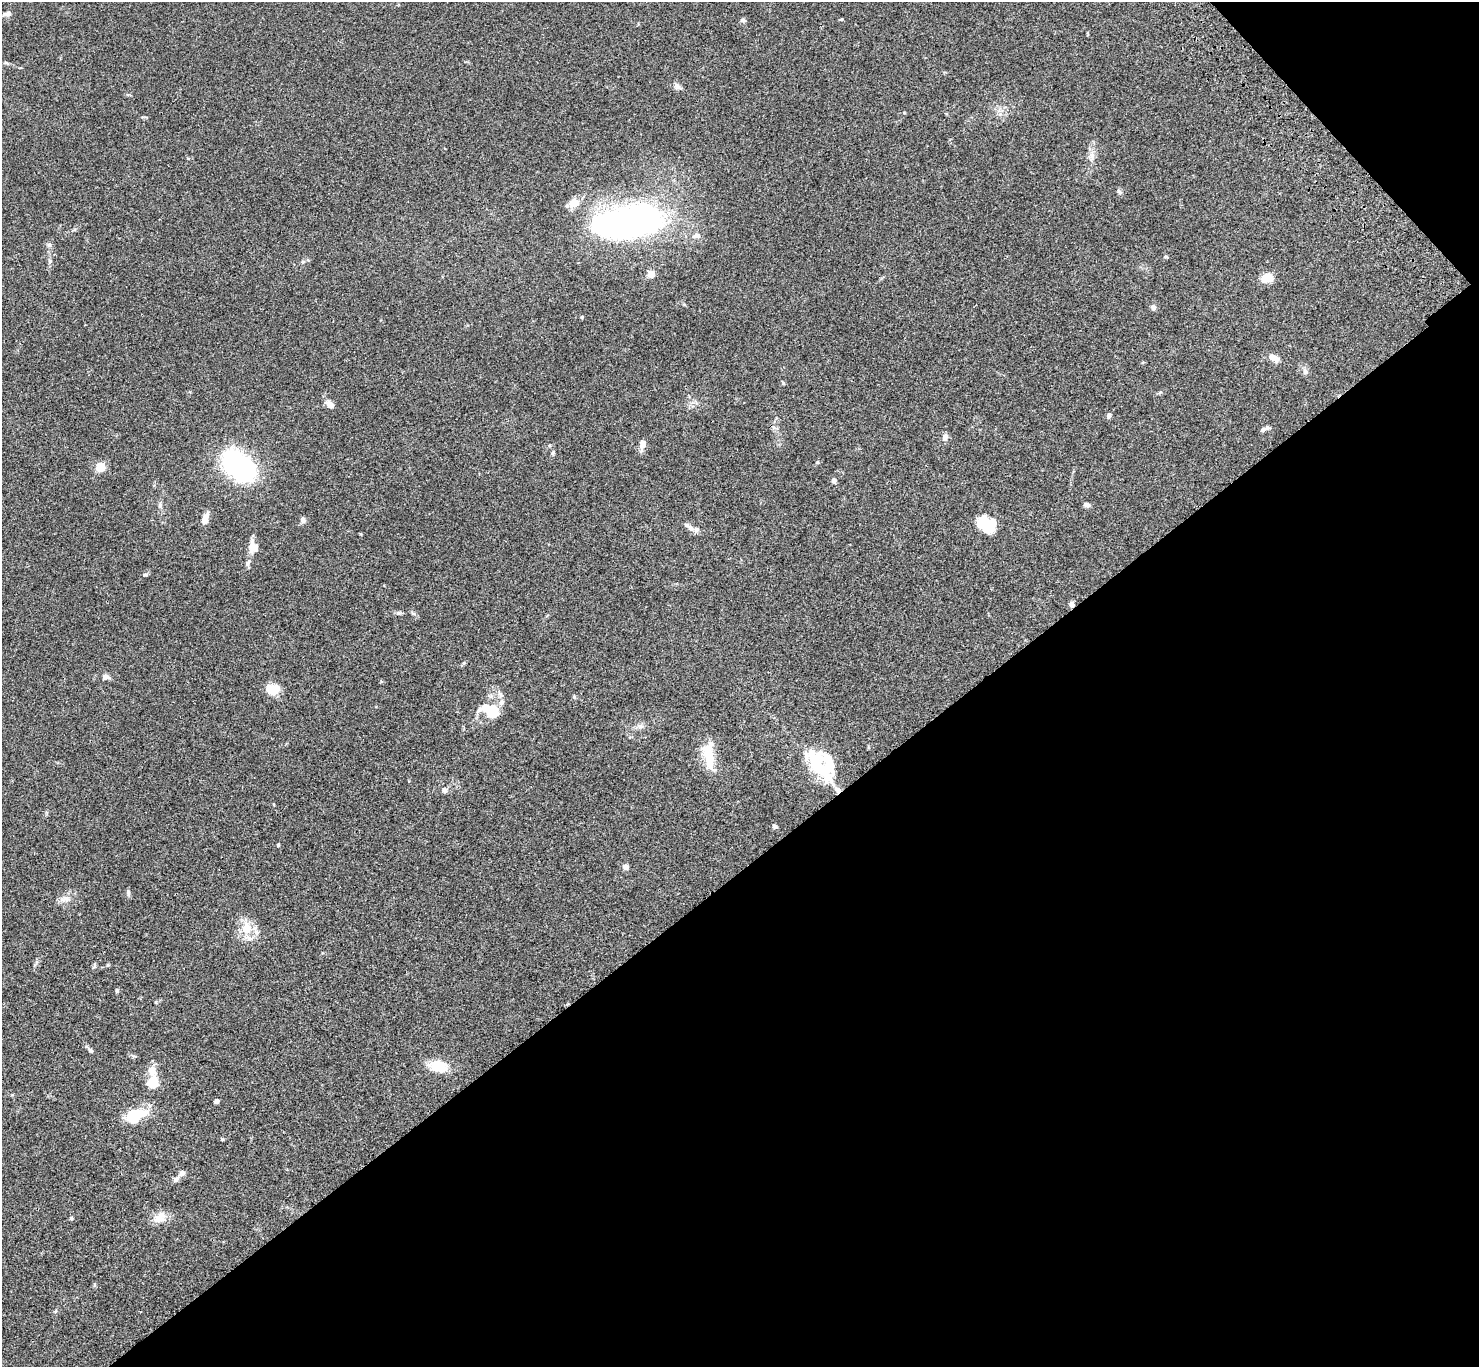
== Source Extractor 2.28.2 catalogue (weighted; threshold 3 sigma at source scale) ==
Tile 12 of 4 x 4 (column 4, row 3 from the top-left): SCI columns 4533-6009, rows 1750-3114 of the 6108 x 6089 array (HDU 1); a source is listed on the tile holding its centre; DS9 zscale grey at full resolution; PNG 1481 x 1369 px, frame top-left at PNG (2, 2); no overlay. Shown black and unused: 39% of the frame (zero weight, under 3 of 4 exposures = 6% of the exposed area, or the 3 px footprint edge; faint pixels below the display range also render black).
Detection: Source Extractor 2.28.2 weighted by HDU 2 'WHT'; one run over the whole footprint, this tile lists its part. Background 0.059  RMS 0.0051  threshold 0.0231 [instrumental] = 3 sigma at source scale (4.5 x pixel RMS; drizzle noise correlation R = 1.50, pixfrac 1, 0.05/0.05 arcsec/px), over >= 5 px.
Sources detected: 70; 5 inside a brighter object's white glare — not listed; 4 inside a brighter listed object's ellipse — not listed separately; the other 61 listed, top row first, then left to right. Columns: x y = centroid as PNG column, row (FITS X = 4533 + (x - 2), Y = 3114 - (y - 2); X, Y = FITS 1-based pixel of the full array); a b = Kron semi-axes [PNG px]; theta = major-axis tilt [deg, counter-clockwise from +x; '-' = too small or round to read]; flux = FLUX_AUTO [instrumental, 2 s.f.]
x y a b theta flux
8 14 9 6 10 1.9
841 19 5 3 - 0.45
743 20 7 5 -16 0.93
6 63 8 3 -27 0.75
677 86 10 7 -36 1.8
1092 156 12 6 -90 2.5
1119 192 7 5 -45 0.89
573 203 12 10 26 4.8
628 223 50 24 8 240
697 236 10 7 16 1.9
49 245 6 5 - 1
1166 257 5 3 - 0.53
50 261 7 5 75 0.99
303 262 6 5 - 0.84
651 274 9 8 - 2.5
1267 278 10 7 13 9.6
1153 307 7 7 - 1.2
1274 358 14 7 -26 3.3
1305 372 7 7 - 1.5
330 404 10 6 -40 3.2
1109 415 8 5 71 1
1265 429 12 4 19 1.5
945 437 9 7 68 2.1
642 444 10 7 83 3.3
553 452 7 4 63 0.7
238 466 30 18 -42 95
100 467 8 8 - 6.6
834 480 7 5 -86 1.3
160 505 8 5 89 1.2
1086 505 6 5 - 1.8
205 519 10 6 72 4.4
303 520 8 6 -73 1.6
983 524 21 14 -88 9.5
690 528 14 7 -29 2.8
254 547 14 13 - 3.8
145 575 6 4 1 0.63
1071 604 7 6 - 1.5
105 677 7 6 - 2.7
272 689 14 10 -5 9.1
490 712 16 13 31 12
708 753 23 13 -64 10
822 770 40 15 -40 22
444 790 8 7 - 1.3
775 826 6 4 -19 0.96
278 845 4 4 - 0.51
626 867 8 6 -25 1.7
128 892 9 5 -86 1
65 899 14 8 5 3.1
246 928 18 13 -80 8.4
117 991 6 4 -78 0.76
156 1002 5 3 - 0.42
90 1050 8 5 -39 1
438 1066 20 11 -14 11
152 1070 13 10 -69 4.4
153 1082 8 7 - 14
217 1101 4 4 - 2.4
134 1116 22 14 26 18
182 1173 8 7 - 1.6
175 1179 8 7 - 1.7
71 1218 5 4 - 0.61
159 1218 18 12 36 5.4
Overlapping masked pixels (flux is a lower limit): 1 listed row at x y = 1071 604
Unlisted compact peaks at least as high as the median listed source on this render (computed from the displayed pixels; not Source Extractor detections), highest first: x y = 582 317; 574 697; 222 1139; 817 462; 783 383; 640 726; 464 663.